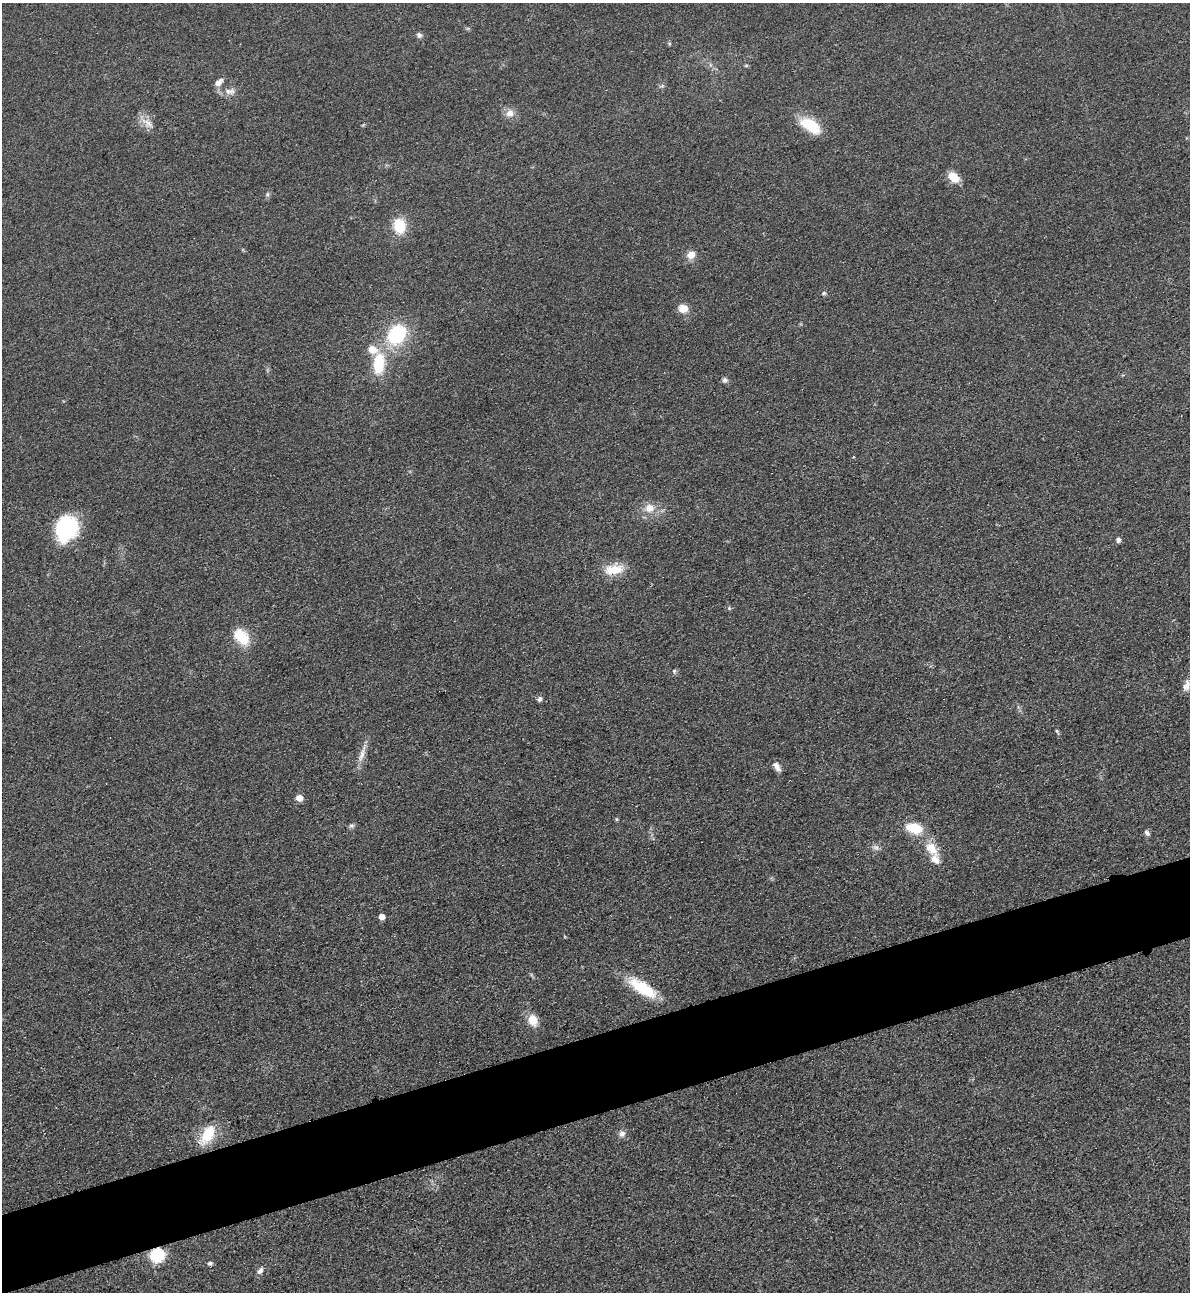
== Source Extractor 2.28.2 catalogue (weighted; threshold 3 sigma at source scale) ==
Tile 7 of 4 x 4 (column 3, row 2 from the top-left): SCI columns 2659-3846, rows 2607-3896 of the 5195 x 5212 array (HDU 1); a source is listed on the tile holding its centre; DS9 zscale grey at full resolution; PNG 1192 x 1294 px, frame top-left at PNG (2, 3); no overlay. Shown black and unused: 6% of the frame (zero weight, under 3 of 4 exposures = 3% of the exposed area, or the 3 px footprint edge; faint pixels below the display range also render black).
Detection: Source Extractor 2.28.2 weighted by HDU 2 'WHT'; one run over the whole footprint, this tile lists its part. Background 0.0675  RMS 0.0084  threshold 0.0378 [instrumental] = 3 sigma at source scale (4.5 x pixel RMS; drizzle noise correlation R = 1.50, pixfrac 1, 0.05/0.05 arcsec/px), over >= 5 px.
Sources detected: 46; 2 inside a brighter listed object's ellipse — not listed separately; the other 44 listed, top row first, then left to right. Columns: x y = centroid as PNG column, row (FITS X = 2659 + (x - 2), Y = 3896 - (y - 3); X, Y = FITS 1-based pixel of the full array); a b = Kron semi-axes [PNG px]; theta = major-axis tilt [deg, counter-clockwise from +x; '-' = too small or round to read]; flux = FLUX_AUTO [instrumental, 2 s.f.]
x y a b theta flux
419 35 7 6 - 2.4
746 65 6 4 2 1
218 83 11 6 43 5.5
662 86 6 4 19 1.4
230 91 17 9 2 6.3
510 113 11 10 - 6.4
148 123 22 9 -37 7.9
810 125 28 13 -31 26
954 177 13 9 -48 13
267 194 7 5 70 1.7
399 226 15 11 -81 25
691 255 10 9 - 7.3
824 293 5 5 - 1.3
683 308 12 10 -13 8.1
396 334 18 15 54 62
379 363 28 15 85 32
725 380 7 7 - 2.4
649 508 14 12 11 10
66 529 26 21 70 67
1118 540 7 5 89 2.3
614 569 23 13 10 19
729 608 5 4 - 1.1
241 637 23 15 -45 21
674 671 6 5 - 1.5
1186 686 14 8 72 5.4
540 699 5 5 - 2.7
1057 731 6 4 -46 1.1
362 755 21 7 74 7.6
777 766 12 6 -55 4.7
299 798 5 5 - 11
616 819 6 3 -71 0.93
351 826 8 5 -6 1.9
914 828 13 8 -13 30
1147 833 9 5 -50 2.2
876 847 8 6 -8 2.8
931 848 18 11 -51 16
382 917 5 4 - 7.4
643 988 37 13 -33 35
533 1020 13 10 -68 11
208 1134 28 13 58 24
622 1134 8 8 - 3.9
157 1255 6 6 - 140
210 1263 6 5 - 1.9
260 1271 9 6 56 3.5
Overlapping masked pixels (flux is a lower limit): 1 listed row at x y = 157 1255